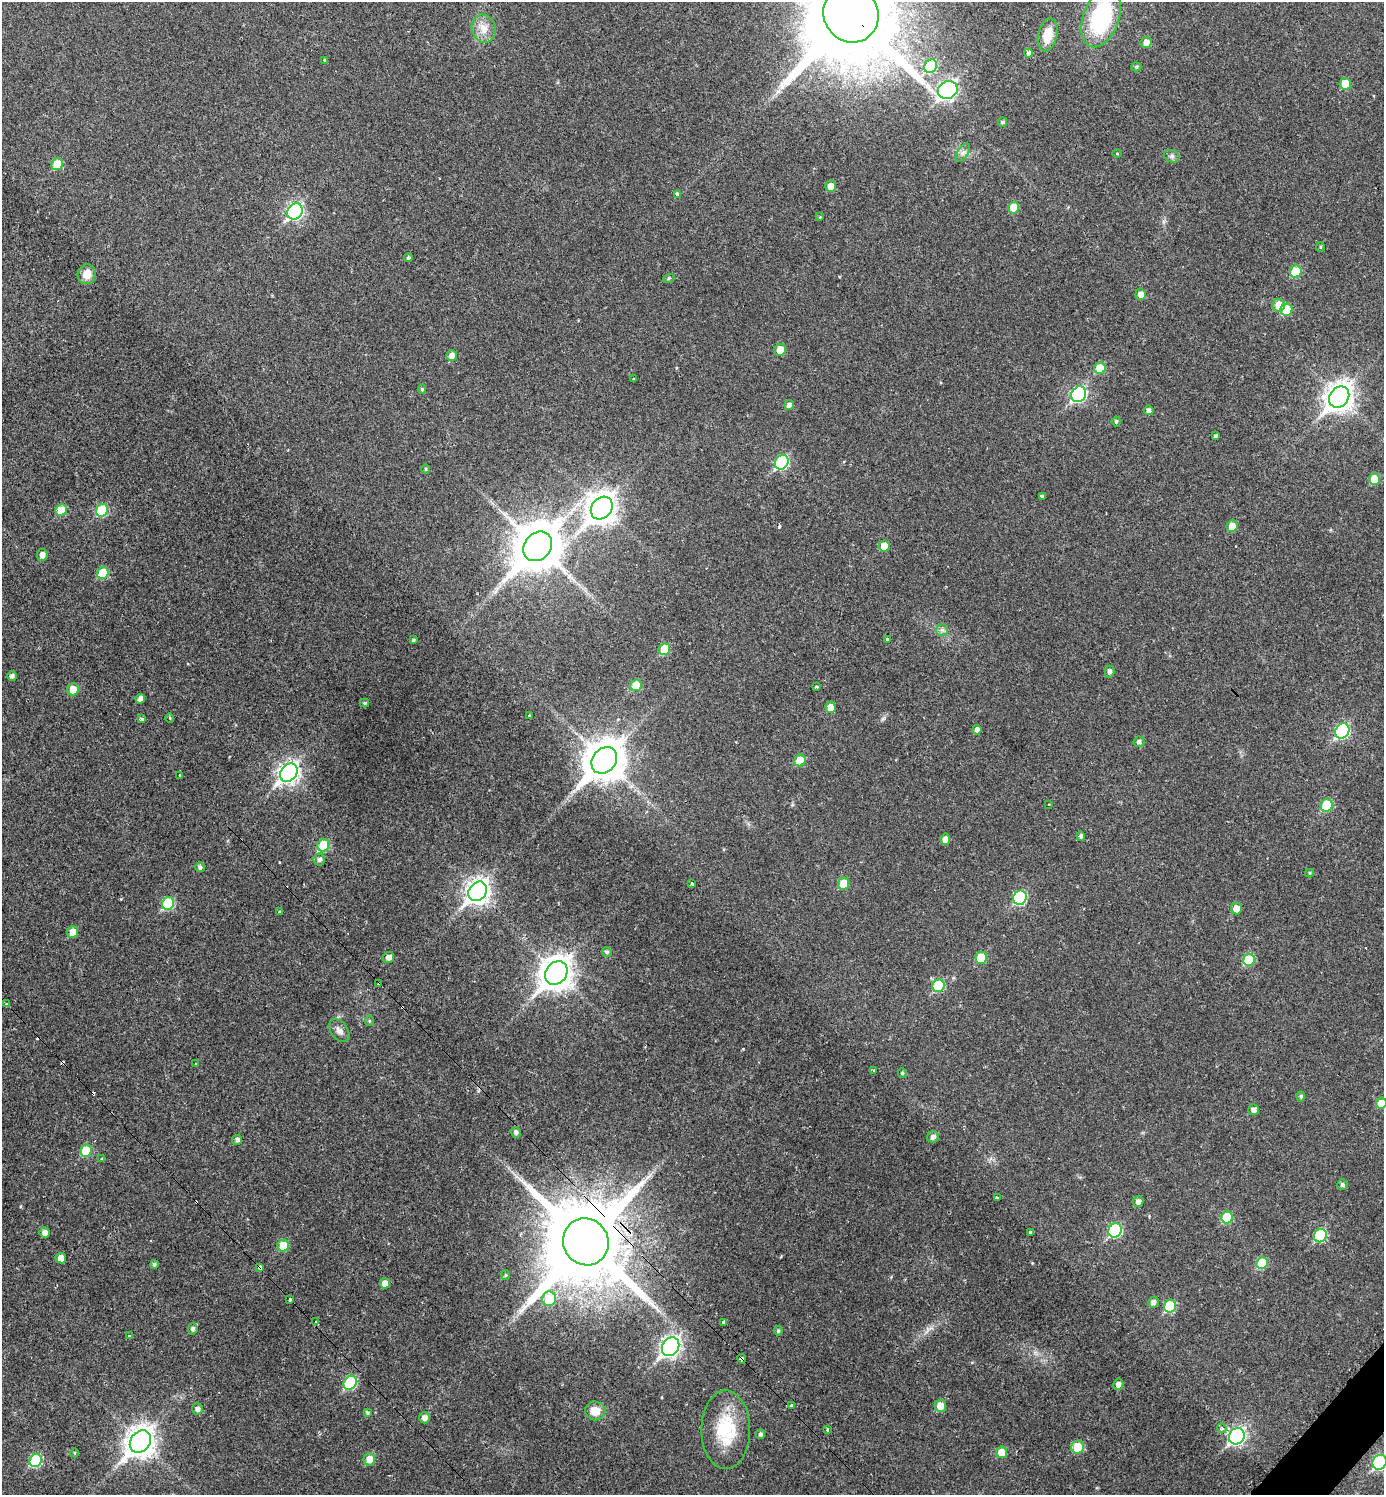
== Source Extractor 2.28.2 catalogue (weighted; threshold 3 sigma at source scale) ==
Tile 6 of 4 x 4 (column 2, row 2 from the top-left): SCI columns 1694-3075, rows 2989-4481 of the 5994 x 5992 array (HDU 1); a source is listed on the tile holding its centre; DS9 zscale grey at full resolution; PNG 1386 x 1497 px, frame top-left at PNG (2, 2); each listed source drawn as its Kron ellipse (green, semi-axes under 4 px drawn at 4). Shown black and unused: <1% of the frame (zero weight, under 2 of 3 exposures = <1% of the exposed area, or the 3 px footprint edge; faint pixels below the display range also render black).
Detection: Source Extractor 2.28.2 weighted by HDU 2 'WHT'; one run over the whole footprint, this tile lists its part. Background 0.0292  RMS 0.0051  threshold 0.0229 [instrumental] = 3 sigma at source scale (4.5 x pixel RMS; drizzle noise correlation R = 1.50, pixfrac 1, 0.05/0.05 arcsec/px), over >= 5 px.
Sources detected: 171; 13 cosmic-ray / hot-pixel residue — neither listed nor drawn; the other 158 listed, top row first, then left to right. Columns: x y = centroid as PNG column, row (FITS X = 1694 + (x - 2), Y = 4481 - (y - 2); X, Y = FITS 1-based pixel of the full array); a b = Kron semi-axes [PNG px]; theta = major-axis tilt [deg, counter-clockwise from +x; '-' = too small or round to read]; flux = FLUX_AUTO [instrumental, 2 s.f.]
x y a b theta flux
851 14 29 27 -54 13000
1101 17 31 18 70 54
484 29 14 12 -71 5.8
1048 35 17 9 77 9.3
1146 43 5 5 - 4.1
1028 53 4 3 - 19
325 60 3 3 - 3.6
931 66 7 6 - 28
1136 67 5 4 - 0.84
1345 84 6 5 - 8.7
948 90 10 8 23 150
1003 122 5 4 - 1.1
963 153 10 5 56 1.8
1117 154 4 3 - 0.42
1172 156 8 6 -20 1.4
57 164 6 5 - 14
831 186 6 5 - 4.2
677 194 4 3 - 2.1
1013 207 6 5 - 8.3
295 211 8 7 - 110
820 217 4 4 - 0.45
1320 247 5 4 - 0.61
408 258 4 3 - 0.91
1296 272 6 5 - 18
87 274 10 9 - 5.6
669 278 6 3 19 0.55
1141 294 5 5 - 3.2
1279 305 6 6 - 6.2
1286 310 6 6 - 12
780 350 6 5 - 6.4
452 356 5 5 - 2.9
1100 368 6 5 - 13
634 379 3 3 - 2.5
422 389 5 4 - 0.84
1079 394 8 7 - 87
1339 397 11 9 51 520
789 405 5 5 - 1.7
1149 410 5 4 - 1.7
1116 421 5 4 - 0.86
1216 436 4 3 - 0.91
782 462 8 6 54 51
426 469 5 4 - 0.59
1374 479 6 5 - 12
1042 496 3 3 - 2.5
602 508 12 10 51 600
61 510 6 5 - 11
102 510 6 5 - 28
1232 526 6 5 - 5.8
538 546 16 13 49 2200
884 546 6 5 - 6.2
42 555 6 5 - 2.9
103 573 6 5 - 16
942 630 6 5 - 1.2
887 639 3 3 - 7.7
413 640 3 3 - 0.78
665 649 6 5 - 15
1110 672 6 5 - 1.7
12 676 5 5 - 1.6
636 685 6 5 - 12
817 687 4 3 - 0.61
73 689 6 5 - 6
140 699 5 4 - 2.3
365 703 4 3 - 0.73
831 707 6 5 - 5
529 716 3 3 - 1.3
170 718 4 3 - 0.55
141 719 3 3 - 1.5
977 730 5 4 - 2.2
1342 731 8 7 - 59
1139 742 5 5 - 1.7
604 760 14 11 49 1400
800 761 6 5 - 9.7
289 773 10 8 47 230
180 775 3 3 - 1.5
1049 804 3 2 - 0.68
1327 805 6 6 - 20
1081 836 5 4 - 1.4
945 839 5 5 - 2.7
323 845 6 5 - 19
319 860 6 5 - 1.5
200 867 5 4 - 1.4
1310 873 4 4 - 0.63
692 883 4 3 - 3.9
843 883 6 5 - 8.4
478 891 10 8 53 340
1020 898 7 6 - 47
168 903 7 5 57 31
1236 908 6 5 - 4.6
280 912 3 3 - 0.83
73 932 6 5 - 5.6
607 952 5 4 - 1.1
389 957 6 5 - 2.8
981 958 6 6 - 12
1249 960 6 5 - 19
556 973 13 10 51 730
379 983 3 3 - 2.2
938 986 6 6 - 22
6 1004 4 2 - 0.71
369 1021 5 4 - 0.74
339 1031 13 8 -53 3
196 1064 3 2 - 0.47
873 1070 3 3 - 1.2
902 1073 5 4 - 0.71
1301 1096 5 4 - 0.96
1381 1103 5 5 - 6
1254 1110 5 5 - 2
516 1132 5 5 - 1.7
933 1137 6 5 - 2
237 1140 5 5 - 1.5
86 1151 6 5 - 15
102 1159 4 3 - 0.4
1342 1185 5 5 - 1.3
997 1197 3 3 - 1.1
1138 1202 5 5 - 1.9
1227 1217 6 5 - 17
1115 1230 7 6 - 46
1031 1232 4 3 - 2.6
45 1233 5 5 - 2.8
1320 1236 7 6 - 33
586 1242 24 22 -59 8100
283 1246 6 5 - 11
61 1258 5 5 - 3.7
1262 1263 6 5 - 17
154 1264 4 4 - 1.1
260 1268 4 3 - 8.5
506 1275 5 4 - 0.63
385 1283 5 5 - 4.1
549 1299 7 7 - 15
290 1300 4 3 - 2.8
1153 1302 5 5 - 1.9
1170 1306 6 6 - 25
316 1322 4 3 - 0.42
724 1322 3 3 - 9
193 1329 5 5 - 1.4
778 1331 5 4 - 0.89
129 1336 3 3 - 0.66
671 1347 10 8 52 190
742 1359 5 4 - 3.2
350 1383 7 6 - 35
1118 1384 6 5 - 2.3
791 1406 4 3 - 1.8
940 1406 6 5 - 6.4
197 1409 5 5 - 1.9
595 1411 10 9 - 6.1
367 1413 4 4 - 0.82
425 1418 5 5 - 2.6
1222 1428 5 4 - 0.97
726 1430 39 24 -90 26
827 1430 3 3 - 2.2
760 1434 5 4 - 1.1
1237 1436 8 7 - 130
140 1442 12 9 52 590
1077 1447 6 6 - 13
1001 1452 6 5 - 8.1
74 1453 4 3 - 0.47
369 1459 6 6 - 5
36 1460 7 6 - 28
1380 1462 8 6 57 49
Overlapping masked pixels (flux is a lower limit): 5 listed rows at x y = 851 14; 379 983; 586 1242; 260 1268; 742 1359
Isophote crosses this tile's border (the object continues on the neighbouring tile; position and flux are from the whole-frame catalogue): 4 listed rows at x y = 851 14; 1101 17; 1381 1103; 1380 1462